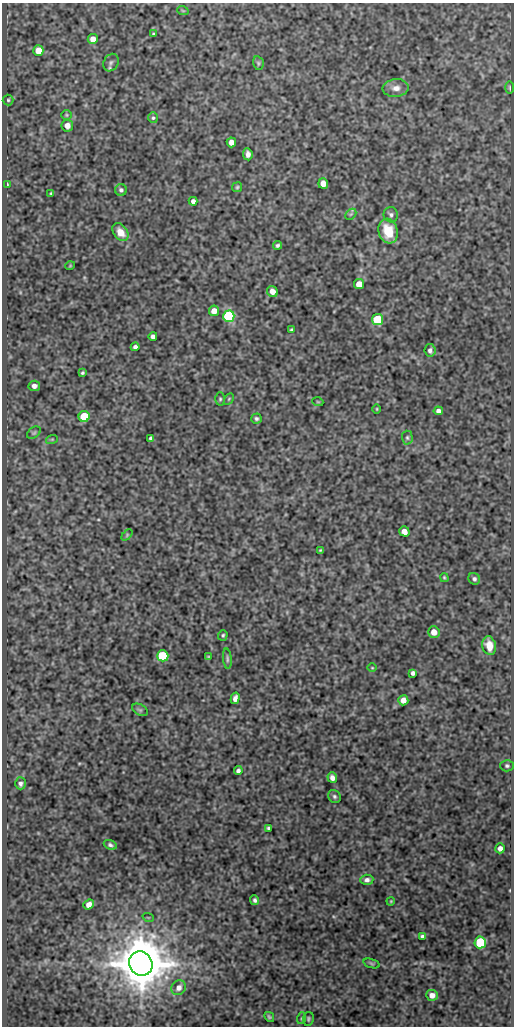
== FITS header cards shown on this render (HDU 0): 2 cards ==
NAXIS1  =                  512
NAXIS2  =                 1024

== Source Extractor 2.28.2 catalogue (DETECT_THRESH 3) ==
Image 512 x 1024 px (HDU 0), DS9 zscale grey, 1 PNG px = 1 image px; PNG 516 x 1028 px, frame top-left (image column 1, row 1024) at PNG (2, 3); each listed source drawn as its Kron ellipse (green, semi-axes under 4 px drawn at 4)
Background 81.6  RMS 0.5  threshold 1.5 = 3 sigma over >= 5 px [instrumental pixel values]
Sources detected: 86; all 86 listed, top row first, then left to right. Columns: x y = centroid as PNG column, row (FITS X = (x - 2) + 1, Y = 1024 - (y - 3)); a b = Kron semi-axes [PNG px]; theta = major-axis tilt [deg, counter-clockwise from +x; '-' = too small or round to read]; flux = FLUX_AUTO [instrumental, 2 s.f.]
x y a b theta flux
183 11 6 3 -19 29
153 34 3 3 - 37
93 39 5 5 - 260
38 51 5 5 - 560
111 63 9 7 59 100
258 63 7 5 -78 56
396 88 13 8 6 240
510 88 6 3 -89 39
8 100 5 5 - 55
66 115 5 4 - 41
153 118 5 4 - 55
67 126 6 6 - 240
231 142 5 4 - 240
248 154 6 4 -84 140
323 184 5 5 - 320
7 185 4 2 - 40
237 187 5 5 - 49
121 190 6 6 - 88
51 193 4 4 - 40
193 201 4 4 - 110
351 214 6 4 44 56
391 215 8 7 - 100
388 231 12 9 -74 860
120 232 10 7 -54 370
278 245 4 3 - 68
70 266 5 3 - 26
359 284 5 5 - 490
272 291 6 5 - 220
214 311 5 5 - 330
229 316 6 5 - 4400
378 320 5 5 - 2200
292 330 3 3 - 45
153 336 4 4 - 110
135 347 4 4 - 96
430 350 6 5 - 110
82 373 4 3 - 51
34 386 6 5 - 150
220 399 6 4 90 52
229 399 6 4 59 41
318 402 5 3 - 29
377 409 4 3 - 29
438 411 4 4 - 130
84 416 5 5 - 1500
256 419 5 5 - 72
34 433 8 5 39 63
151 438 4 4 - 71
407 438 7 5 -88 70
52 439 6 3 18 35
404 531 5 5 - 220
127 535 6 4 47 43
320 550 4 2 - 35
444 578 4 3 - 42
474 579 6 5 - 87
434 632 6 6 - 300
223 635 5 4 - 48
489 646 9 7 -76 360
163 656 5 5 - 2600
208 657 3 3 - 32
227 659 10 4 -85 74
372 668 4 3 - 28
413 673 4 4 - 98
235 698 6 4 75 160
403 700 5 5 - 240
140 710 8 5 -29 63
507 766 6 5 - 68
238 771 4 4 - 87
332 778 5 4 - 150
20 783 6 5 - 100
334 796 7 6 - 71
268 828 3 3 - 53
110 845 7 4 -22 74
500 848 5 4 - 150
367 880 6 5 - 110
255 900 5 4 - 79
391 901 4 3 - 30
89 904 5 4 - 170
148 917 6 3 -19 31
422 936 4 3 - 83
480 942 6 5 - 2200
371 963 8 3 -19 47
141 964 13 11 -57 200000
179 988 8 7 - 160
432 995 6 5 - 200
269 1017 5 4 - 52
302 1018 6 4 70 43
308 1019 7 5 82 55